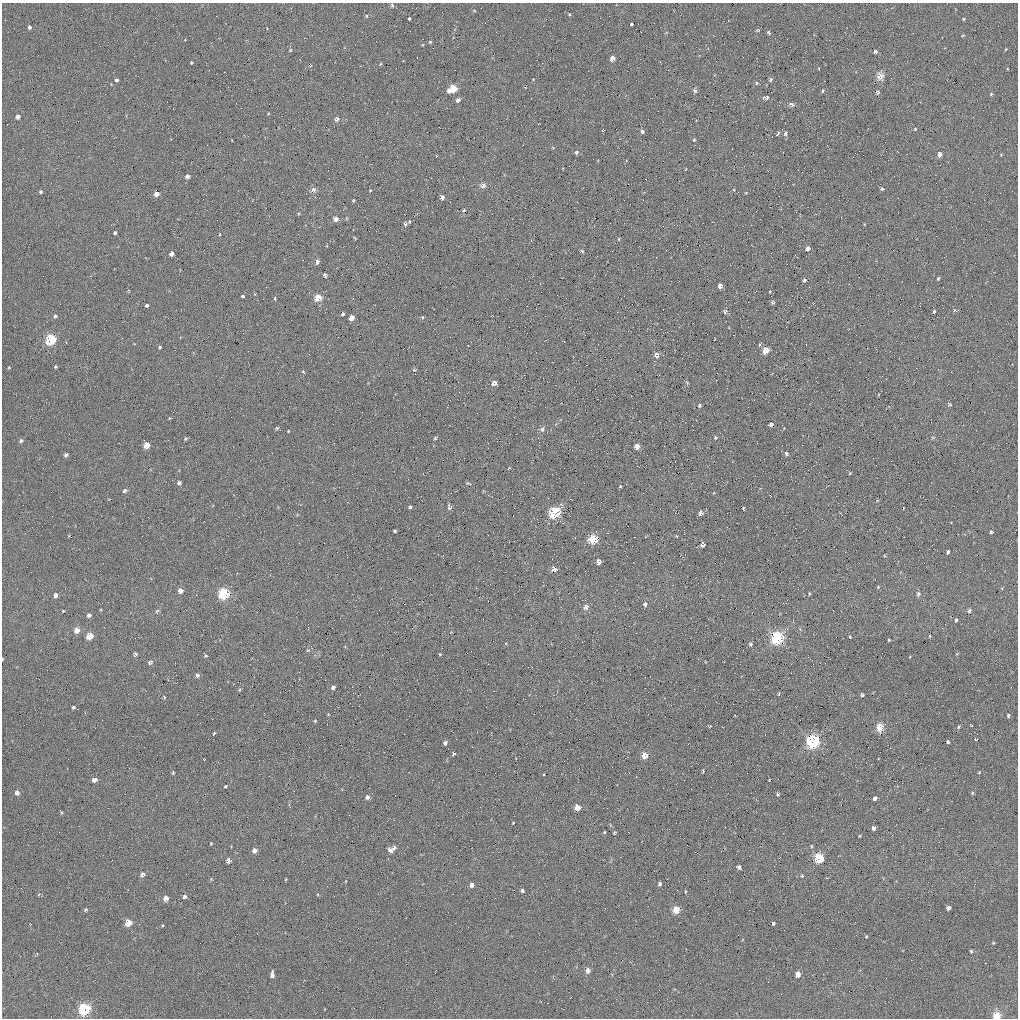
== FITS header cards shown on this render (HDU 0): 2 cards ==
NAXIS1  =                 1016 / length of data axis 1
NAXIS2  =                 1016 / length of data axis 2

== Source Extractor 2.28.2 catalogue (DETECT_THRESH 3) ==
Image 1016 x 1016 px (HDU 0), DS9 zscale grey, 1 PNG px = 1 image px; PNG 1020 x 1020 px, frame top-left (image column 1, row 1016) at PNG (2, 3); no overlay
Background 58.3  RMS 4.6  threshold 13.8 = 3 sigma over >= 5 px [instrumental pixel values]
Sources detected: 213; all 213 listed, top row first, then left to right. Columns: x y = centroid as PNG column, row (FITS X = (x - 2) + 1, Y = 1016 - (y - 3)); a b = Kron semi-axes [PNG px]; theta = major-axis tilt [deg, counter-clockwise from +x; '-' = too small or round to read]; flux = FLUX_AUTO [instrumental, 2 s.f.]
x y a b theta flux
392 5 6 4 82 480
569 14 4 3 - 270
366 16 5 3 - 280
409 19 4 3 - 780
964 19 4 4 - 350
631 24 3 3 - 490
29 27 4 3 - 690
758 30 5 5 - 350
769 33 5 4 - 640
963 35 4 3 - 260
430 42 4 4 - 350
1006 49 5 3 - 240
290 50 5 4 - 330
875 51 4 4 - 740
612 58 4 4 - 3000
191 62 3 2 - 300
380 64 5 4 - 320
310 65 5 4 - 330
880 76 10 9 - 2000
770 79 5 4 - 540
116 80 4 3 - 2100
756 83 5 4 - 410
453 89 7 5 29 10000
695 90 6 5 - 680
823 91 4 3 - 420
877 92 5 4 - 790
991 94 5 3 - 340
766 97 8 4 2 760
458 100 4 4 - 1500
791 104 9 5 -16 900
268 114 4 3 - 250
18 117 4 4 - 1300
337 119 6 5 - 990
915 129 4 4 - 330
603 130 4 3 - 200
642 131 5 4 - 600
785 133 7 5 75 800
778 134 7 3 50 430
694 140 4 3 - 290
553 148 4 3 - 230
576 152 5 4 - 650
939 154 5 4 - 1600
1001 154 4 3 - 220
686 169 4 2 - 200
187 176 5 4 - 1100
483 185 8 6 2 1100
882 189 6 4 -28 420
313 190 8 7 - 1100
370 191 4 3 - 260
40 192 3 3 - 490
746 193 3 3 - 230
156 194 4 4 - 2300
442 197 4 4 - 1300
353 200 3 3 - 460
464 210 5 3 - 360
336 219 5 5 - 1500
409 221 5 3 - 360
405 224 5 5 - 580
115 233 4 3 - 850
355 238 5 3 - 270
619 239 4 3 - 260
808 249 4 4 - 1400
582 251 4 4 - 480
171 254 5 4 - 1100
317 262 5 4 - 1400
325 275 4 3 - 910
938 278 4 3 - 430
804 280 4 4 - 610
720 286 5 4 - 1600
770 291 3 2 - 230
243 296 4 3 - 1100
275 298 3 3 - 700
318 298 5 5 - 7000
773 302 5 4 - 460
147 305 4 3 - 1400
955 310 5 4 - 500
725 311 6 5 - 650
934 312 3 3 - 560
343 314 4 3 - 540
55 316 5 4 - 530
422 317 5 3 - 270
351 318 5 4 - 2400
50 339 5 5 - 27000
160 347 3 3 - 350
766 350 5 4 - 6700
657 355 6 5 - 1500
9 367 3 2 - 270
55 367 3 3 - 340
414 370 5 2 - 340
303 372 5 4 - 330
494 383 5 5 - 1700
949 404 6 3 -28 360
700 405 4 4 - 500
771 424 4 4 - 1100
277 428 4 3 - 390
542 429 7 6 - 780
288 431 3 2 - 240
715 437 4 3 - 340
933 437 6 3 18 340
435 438 4 4 - 380
186 439 5 3 - 330
21 441 4 3 - 630
146 445 5 4 - 4600
637 446 4 4 - 2600
786 453 5 4 - 500
66 455 4 4 - 700
850 473 3 2 - 260
179 483 4 4 - 690
469 483 8 2 -21 310
620 486 4 3 - 370
125 491 5 4 - 630
410 507 4 3 - 590
449 507 5 4 - 810
744 508 3 3 - 380
903 508 3 2 - 130
554 512 6 5 - 33000
701 513 5 4 - 1200
395 531 3 3 - 410
991 532 4 4 - 440
593 539 5 5 - 16000
703 545 5 4 - 1300
948 552 5 4 - 620
598 562 5 4 - 2300
554 569 5 4 - 2100
878 587 5 4 - 350
180 591 5 4 - 1900
809 593 5 3 - 300
224 594 6 5 - 31000
918 594 7 6 - 680
55 595 5 4 - 1200
645 604 5 5 - 910
586 607 6 5 - 1700
63 611 4 3 - 220
157 611 7 4 44 470
969 611 6 5 - 660
89 615 5 5 - 830
956 620 4 3 - 520
77 630 5 5 - 2800
89 636 5 4 - 5200
930 636 4 3 - 200
850 637 3 3 - 300
777 638 6 5 - 60000
889 640 3 2 - 280
750 644 6 5 - 610
308 650 5 4 - 330
135 654 4 4 - 550
440 654 3 2 - 300
206 656 5 4 - 370
2 659 3 2 - 240
150 662 6 5 - 840
197 675 5 4 - 870
333 687 4 4 - 920
239 690 5 3 - 300
778 694 4 4 - 300
862 695 4 4 - 580
164 697 4 3 - 320
73 707 3 3 - 470
1008 715 4 4 - 450
315 721 3 3 - 310
880 727 11 8 -88 2500
959 727 5 3 - 380
214 733 5 3 - 280
976 739 4 3 - 1000
813 741 6 6 - 66000
948 742 3 3 - 510
445 743 4 3 - 730
453 754 4 3 - 520
645 755 5 4 - 4300
979 772 3 3 - 270
173 773 4 3 - 300
94 780 4 4 - 1800
225 786 4 3 - 370
17 793 5 4 - 1200
972 793 4 4 - 350
777 794 4 3 - 490
367 797 5 5 - 890
875 798 4 4 - 870
577 808 5 5 - 3600
61 813 5 3 - 270
513 823 3 2 - 220
874 828 4 4 - 1100
604 832 3 2 - 290
614 832 3 3 - 380
859 836 5 3 - 260
211 843 4 3 - 240
811 846 5 3 - 270
393 848 8 4 30 3200
254 850 5 5 - 1400
819 858 5 5 - 18000
229 860 4 4 - 1900
739 867 4 4 - 900
142 874 5 4 - 1000
802 876 4 3 - 330
286 879 4 2 - 230
660 884 4 3 - 700
472 885 4 4 - 1500
522 891 4 3 - 830
685 892 4 2 - 240
185 897 4 4 - 750
166 898 4 4 - 2300
948 908 4 4 - 1300
85 910 4 4 - 450
676 910 5 4 - 9300
128 923 5 4 - 7400
773 923 4 3 - 480
866 936 3 3 - 280
993 943 4 3 - 270
971 951 4 3 - 430
588 970 7 6 - 1100
798 974 5 4 - 2800
272 975 6 4 86 1200
84 1009 6 5 - 39000
996 1016 5 5 - 9600
At the frame edge (FLAGS 8, measured only in part): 3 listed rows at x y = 392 5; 2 659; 996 1016

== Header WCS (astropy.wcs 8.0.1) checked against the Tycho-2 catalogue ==
Header WCS as astropy/WCSLIB reads it (applying the file's SIP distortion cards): RA---SIN-SIP/DEC--SIN-SIP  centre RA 10:39:12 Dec +10:48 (159.80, +10.80 deg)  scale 2.77 x 2.74 arcsec/px (non-square pixels)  FOV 47.0' x 46.4'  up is +22 deg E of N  parity normal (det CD < 0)
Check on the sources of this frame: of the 60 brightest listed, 19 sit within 4.1 arcsec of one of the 32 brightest Tycho-2 stars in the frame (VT <= 13.17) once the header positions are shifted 0.57 arcsec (0.53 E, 0.21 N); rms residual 1.58 arcsec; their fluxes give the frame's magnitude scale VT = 21.11 - 2.5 log10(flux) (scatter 0.43 mag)
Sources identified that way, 17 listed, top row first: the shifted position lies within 4.1 arcsec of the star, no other Tycho-2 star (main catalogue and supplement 1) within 8.2 arcsec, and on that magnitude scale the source's flux lands within +1.5 / -3 mag of the star's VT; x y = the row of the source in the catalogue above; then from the Tycho-2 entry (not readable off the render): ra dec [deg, ICRS J2000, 3 dp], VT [Tycho-2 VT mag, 2 dp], TYC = Tycho-2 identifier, HIP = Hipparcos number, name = IAU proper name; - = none
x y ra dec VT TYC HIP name
612 58 159.857 +11.153 12.27 842-756-1 - -
318 298 160.002 +10.900 12.00 842-1186-1 - -
766 350 159.660 +10.992 11.18 842-672-1 - -
657 355 159.739 +10.957 13.17 842-341-1 - -
554 512 159.767 +10.817 10.53 842-1173-1 - -
593 539 159.731 +10.809 11.69 842-1282-1 - -
77 630 160.080 +10.595 12.13 842-1196-1 - -
89 636 160.070 +10.595 12.46 842-1000-1 - -
813 741 159.513 +10.729 10.55 842-229-1 - -
94 780 160.025 +10.494 12.79 842-1108-1 - -
577 808 159.665 +10.614 12.01 842-1184-1 - -
819 858 159.476 +10.648 10.05 842-302-1 - -
229 860 159.903 +10.477 12.92 842-1007-1 - -
128 923 159.959 +10.403 12.35 842-911-1 - -
798 974 159.458 +10.560 11.88 842-437-1 - -
84 1009 159.966 +10.330 9.53 842-465-1 52198 -
996 1016 159.302 +10.589 10.98 842-1188-1 - -